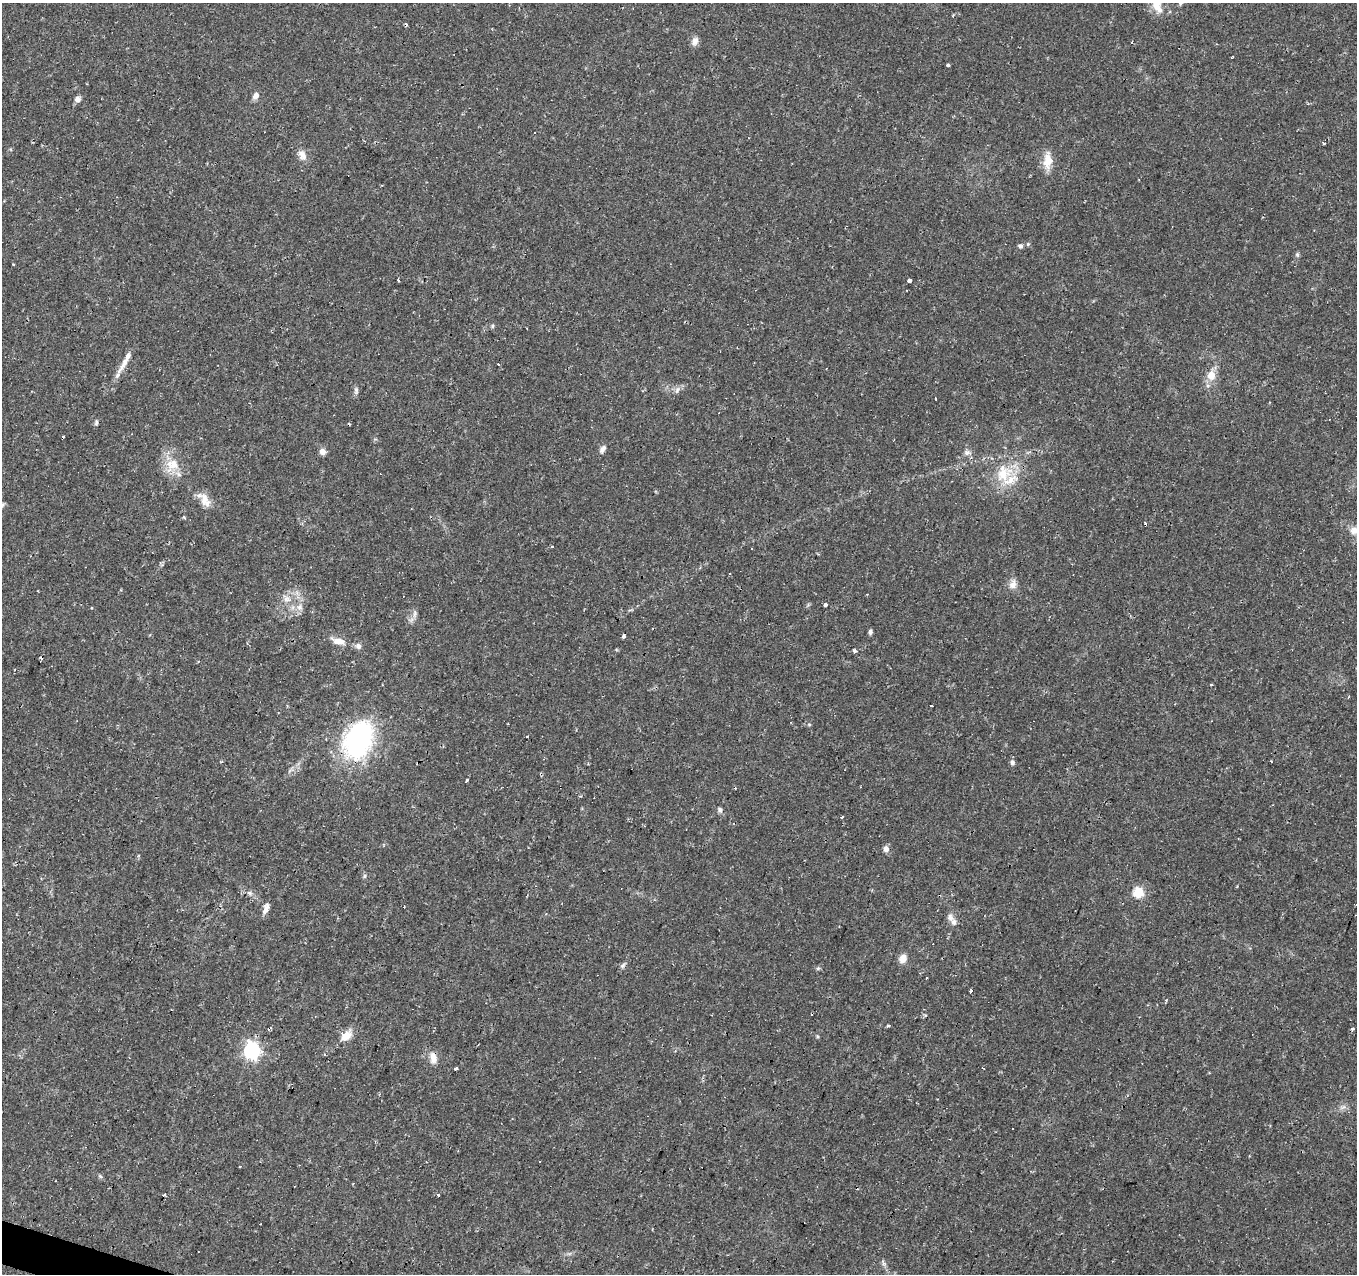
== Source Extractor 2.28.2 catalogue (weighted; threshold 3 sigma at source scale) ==
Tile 7 of 4 x 4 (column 3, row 2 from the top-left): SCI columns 2710-4064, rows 2755-4026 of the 5423 x 5573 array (HDU 1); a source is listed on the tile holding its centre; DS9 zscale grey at full resolution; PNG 1359 x 1276 px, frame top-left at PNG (2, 3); no overlay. Shown black and unused: <1% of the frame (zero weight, under 2 of 3 exposures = <1% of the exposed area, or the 3 px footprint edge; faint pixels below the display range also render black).
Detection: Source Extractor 2.28.2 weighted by HDU 2 'WHT'; one run over the whole footprint, this tile lists its part. Background 0.0479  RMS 0.0037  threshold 0.0166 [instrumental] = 3 sigma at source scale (4.5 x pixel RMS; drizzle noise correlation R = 1.50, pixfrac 1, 0.0396/0.0396 arcsec/px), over >= 5 px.
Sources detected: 96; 18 cosmic-ray / hot-pixel residue — not listed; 2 inside a brighter listed object's ellipse — not listed separately; the other 76 listed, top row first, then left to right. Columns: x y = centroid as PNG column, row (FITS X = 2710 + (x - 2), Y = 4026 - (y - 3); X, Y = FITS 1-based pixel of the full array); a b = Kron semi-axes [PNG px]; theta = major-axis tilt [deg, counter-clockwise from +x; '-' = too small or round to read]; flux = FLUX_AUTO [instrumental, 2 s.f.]
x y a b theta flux
1157 4 24 12 -81 6.3
695 41 11 7 70 2.1
1132 42 3 3 - 0.82
1232 57 3 2 - 0.32
948 65 4 3 - 1.1
256 96 9 7 58 1.8
78 99 7 6 - 1.8
535 132 3 3 - 0.86
1323 143 3 3 - 1.3
302 155 16 9 -55 2.7
1048 160 24 11 90 5.4
1020 246 6 6 - 0.92
1297 254 6 5 - 0.64
398 280 3 3 - 1.5
909 281 3 3 - 10
493 326 6 4 89 0.53
125 361 40 6 61 4.6
1211 375 9 8 - 4.9
356 390 10 6 90 1
677 390 11 5 69 1.2
935 399 3 3 - 3.2
96 422 8 4 76 0.71
602 449 11 6 59 1.6
323 451 7 6 - 2.3
967 453 11 5 7 1.3
173 464 20 18 -15 7.9
1003 474 23 16 39 11
205 500 22 11 -66 4.2
2 506 9 6 71 1.2
1355 531 16 11 -8 4.2
552 546 3 3 - 0.83
729 574 3 3 - 0.99
1013 584 14 9 72 2.6
286 598 14 8 -50 2.7
826 605 3 3 - 8.3
92 607 3 3 - 0.78
300 607 10 7 62 2.1
414 614 12 4 85 1.3
870 632 7 4 87 0.89
623 636 4 3 - 1.2
338 641 18 8 -13 3.9
358 646 8 7 - 1.5
855 651 4 3 - 1.9
198 662 4 3 - 0.31
931 706 3 3 - 1.9
809 725 5 3 - 0.39
358 740 41 26 68 62
1012 762 8 6 -68 0.99
466 781 4 3 - 2.5
580 796 4 2 - 0.38
720 810 7 6 - 1.1
842 817 3 2 - 0.33
886 849 8 7 - 1.5
364 876 6 4 89 0.59
1138 892 5 5 - 28
250 893 8 4 -32 1
404 907 3 2 - 0.54
266 909 15 6 67 2.2
950 917 12 9 -65 1.9
903 959 11 10 - 2.5
623 965 10 4 43 0.95
818 968 6 4 1 0.58
926 977 3 3 - 4.2
971 991 4 3 - 1.4
889 1025 3 3 - 1.9
346 1036 14 9 44 5.4
817 1036 5 4 - 0.43
252 1050 7 6 - 110
433 1057 14 9 85 3.1
456 1069 4 3 - 0.98
1342 1107 8 4 36 1
539 1162 2 2 - 0.31
240 1166 3 2 - 0.98
100 1176 7 4 -45 0.58
438 1195 3 3 - 0.95
884 1264 7 5 -44 0.89
Overlapping masked pixels (flux is a lower limit): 2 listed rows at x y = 358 740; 433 1057
Isophote crosses this tile's border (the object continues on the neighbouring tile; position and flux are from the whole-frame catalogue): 3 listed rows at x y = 1157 4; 2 506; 1355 531